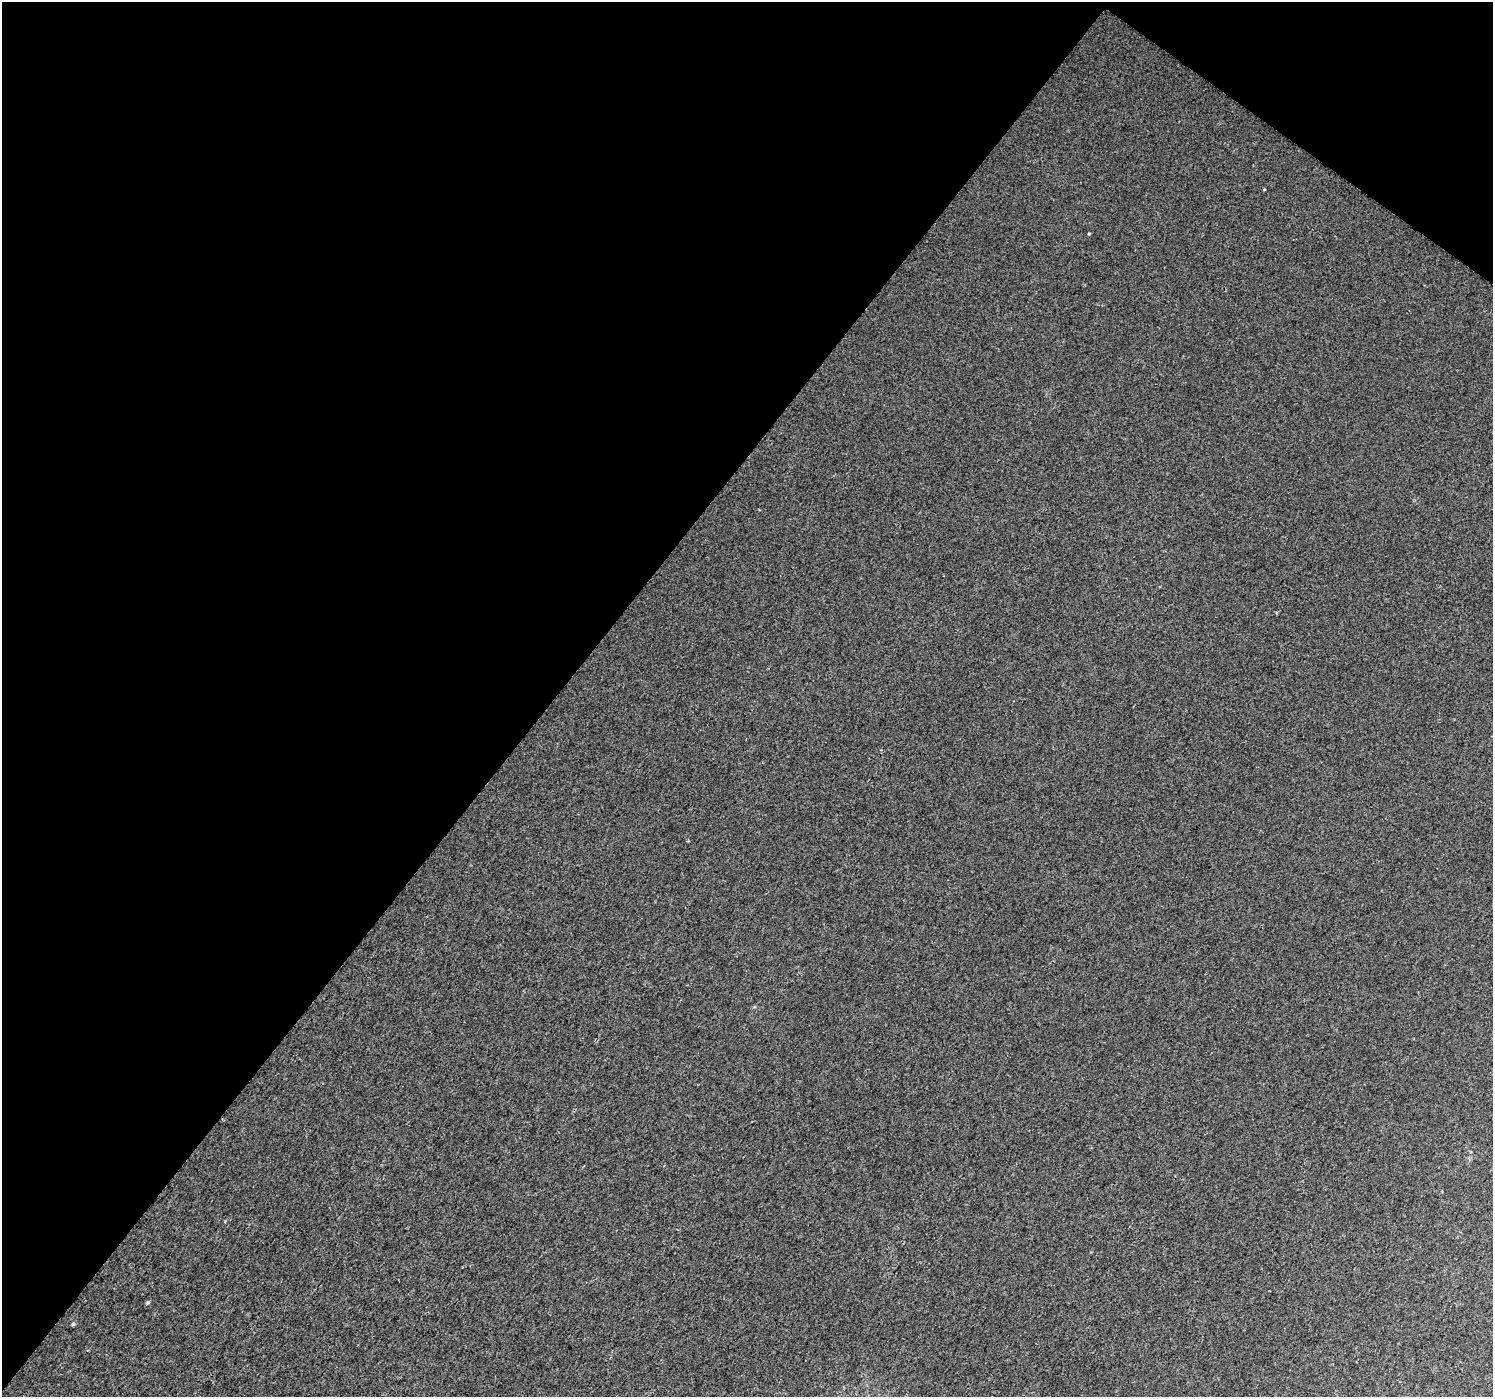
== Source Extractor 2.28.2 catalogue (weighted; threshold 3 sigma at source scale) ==
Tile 2 of 4 x 4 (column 2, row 1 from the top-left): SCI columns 1497-2987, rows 4436-5830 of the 5973 x 6013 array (HDU 1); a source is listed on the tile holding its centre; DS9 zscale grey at full resolution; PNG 1495 x 1399 px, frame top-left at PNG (2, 2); no overlay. Shown black and unused: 40% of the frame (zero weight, under 2 of 3 exposures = <1% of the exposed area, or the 3 px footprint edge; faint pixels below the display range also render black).
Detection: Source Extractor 2.28.2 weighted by HDU 2 'WHT'; one run over the whole footprint, this tile lists its part. Background 0.011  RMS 0.01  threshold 0.0457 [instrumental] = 3 sigma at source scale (4.5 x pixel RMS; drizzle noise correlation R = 1.50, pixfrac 1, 0.0396/0.0396 arcsec/px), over >= 5 px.
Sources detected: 3; all 3 listed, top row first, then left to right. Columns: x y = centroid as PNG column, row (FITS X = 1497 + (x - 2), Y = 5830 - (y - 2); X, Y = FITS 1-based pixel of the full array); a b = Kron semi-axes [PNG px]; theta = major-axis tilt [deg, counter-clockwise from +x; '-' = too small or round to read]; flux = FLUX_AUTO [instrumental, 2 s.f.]
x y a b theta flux
1264 190 3 3 - 3.3
147 1303 5 4 - 1.7
73 1324 5 4 - 1.5